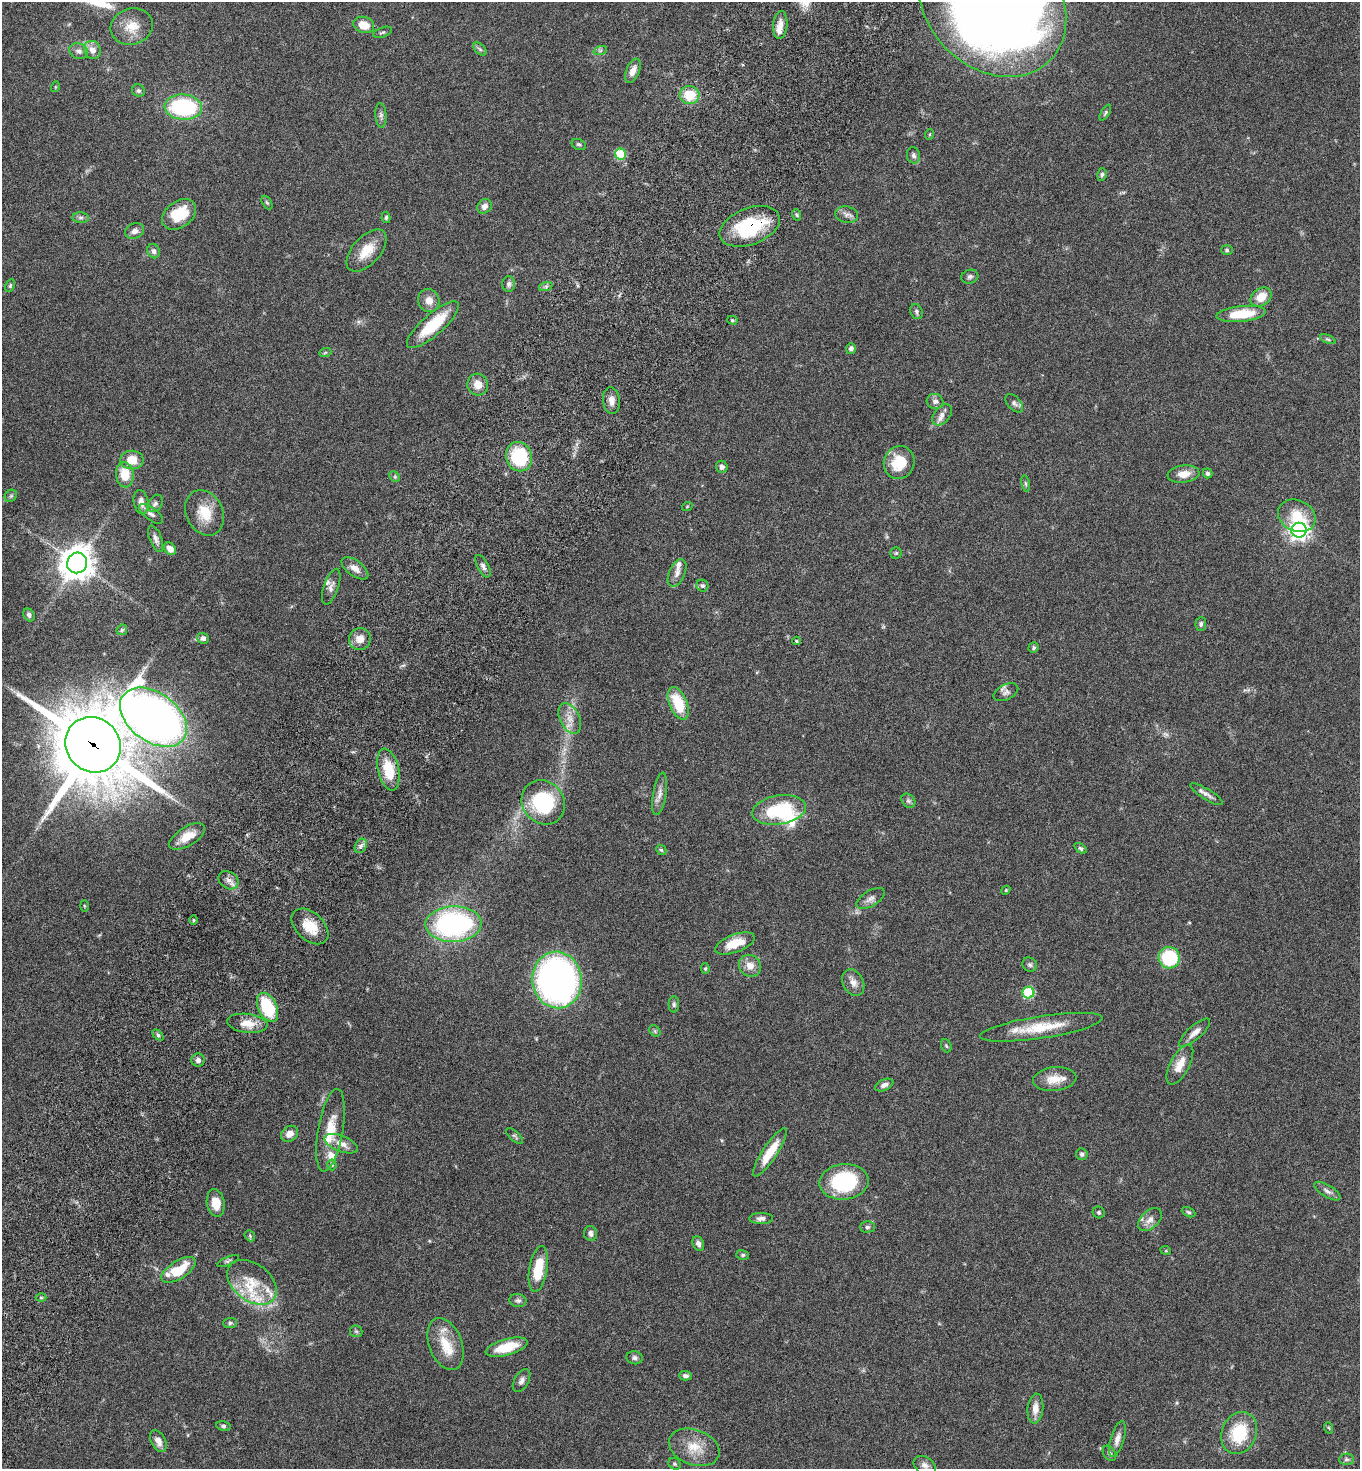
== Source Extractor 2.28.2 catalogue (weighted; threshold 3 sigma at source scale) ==
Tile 7 of 4 x 4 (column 3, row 2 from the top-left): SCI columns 3060-4417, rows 2970-4436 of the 5980 x 5944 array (HDU 1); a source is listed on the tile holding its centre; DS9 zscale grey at full resolution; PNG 1362 x 1471 px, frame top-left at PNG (2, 2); each listed source drawn as its Kron ellipse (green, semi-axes under 4 px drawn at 4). Shown black and unused: <1% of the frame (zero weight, under 5 of 9 exposures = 3% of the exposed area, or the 3 px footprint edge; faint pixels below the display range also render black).
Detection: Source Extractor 2.28.2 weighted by HDU 2 'WHT'; one run over the whole footprint, this tile lists its part. Background 0.0531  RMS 0.003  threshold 0.0124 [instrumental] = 3 sigma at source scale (4.09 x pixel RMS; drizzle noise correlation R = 1.36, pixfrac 0.8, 0.05/0.05 arcsec/px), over >= 5 px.
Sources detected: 180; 1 too faint to see at this stretch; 1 inside a brighter object's white glare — neither listed nor drawn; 8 inside a brighter listed object's ellipse — not listed separately; the other 170 listed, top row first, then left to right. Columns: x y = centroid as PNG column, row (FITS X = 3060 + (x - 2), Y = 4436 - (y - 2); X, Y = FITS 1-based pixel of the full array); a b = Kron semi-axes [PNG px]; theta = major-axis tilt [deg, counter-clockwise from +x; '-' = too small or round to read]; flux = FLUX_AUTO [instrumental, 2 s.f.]
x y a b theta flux
992 3 82 65 -46 390
364 25 10 8 -17 3.8
780 25 14 7 85 2.1
132 27 21 18 16 5.2
383 32 10 5 21 0.54
480 49 8 4 -45 0.55
92 50 9 8 - 2.3
79 51 9 8 - 1.3
600 51 7 4 19 0.52
633 71 13 6 67 2.2
55 87 5 3 - 0.25
138 91 6 6 - 0.64
690 95 10 9 - 6.8
183 107 19 12 -5 28
1105 113 9 4 59 0.48
381 115 12 5 -87 0.86
930 134 5 3 - 0.24
579 145 7 5 -24 0.53
620 154 6 5 - 14
913 155 8 6 -77 0.85
1102 174 6 4 74 0.47
267 202 7 4 -61 0.42
484 206 8 6 52 1.5
179 214 19 13 37 9.1
797 215 6 3 -70 0.38
847 215 11 8 -11 1.3
386 217 5 4 - 0.47
81 218 8 5 -4 0.68
750 226 31 18 21 20
135 231 10 7 19 1.4
1227 250 5 5 - 0.44
154 251 7 6 - 0.89
366 251 25 14 48 5.8
970 277 8 6 17 0.77
509 284 8 6 -90 0.76
10 285 7 4 64 0.38
546 286 7 4 19 0.55
1261 297 11 8 35 4.3
429 300 12 10 -70 2.4
916 312 8 6 -68 0.64
1241 314 25 8 6 9.1
732 320 5 4 - 0.37
433 325 33 10 41 13
1328 339 8 4 -22 0.46
851 348 5 5 - 0.8
325 353 6 4 20 0.35
478 385 11 10 - 2.9
611 401 13 8 -83 1.9
935 401 8 7 - 1.1
1014 403 11 6 -47 0.87
942 415 12 8 48 1.6
519 457 15 13 -68 16
132 460 11 9 -1 4.8
899 463 17 15 66 7.5
722 467 6 5 - 0.85
1208 473 5 4 - 0.62
1183 474 16 8 6 3.1
125 475 12 9 -85 5.8
395 477 6 4 -45 0.41
1025 484 8 4 -80 0.47
11 496 7 5 44 0.52
141 502 12 7 -79 1.8
155 503 9 6 54 0.9
687 507 5 3 - 0.26
205 513 24 18 -63 6.7
151 514 14 6 -37 1.1
1297 516 19 15 -26 7.1
1299 530 7 7 - 150
156 539 14 6 -69 1.2
170 549 7 5 -47 1.8
896 553 6 5 - 0.43
77 563 10 10 - 490
483 566 12 5 -62 1.2
355 568 15 7 -36 2.1
677 573 15 8 67 1.7
702 586 6 5 - 0.64
331 587 19 7 71 1.6
29 615 7 5 -57 0.75
1201 624 7 5 86 0.58
122 630 6 5 - 0.38
203 638 6 5 - 1.2
360 639 11 11 - 2.6
797 641 4 3 - 0.32
1033 648 5 5 - 0.48
1006 692 13 7 26 1.3
678 703 17 9 -67 9.5
153 717 37 24 -36 270
570 718 16 10 -65 2.9
93 745 29 26 -47 2600
388 770 21 10 -77 8.5
660 794 21 6 80 2
1207 794 19 5 -31 1.3
908 801 8 6 -45 0.75
543 802 23 20 -50 23
779 810 27 14 9 18
187 836 20 9 31 4.3
361 846 7 5 60 0.74
1080 848 7 4 -35 0.59
661 850 6 4 -43 0.39
229 880 10 8 -34 1.5
1006 890 5 3 - 0.26
871 899 16 7 32 1.5
84 906 5 3 - 0.27
193 920 4 3 - 0.28
453 924 28 18 2 57
310 926 21 13 -43 5.7
735 943 21 9 21 5.7
1169 958 11 10 - 18
1030 965 8 6 -43 0.64
750 966 11 10 - 2.6
705 969 5 4 - 0.33
557 980 28 24 -82 110
853 982 14 10 -62 2
1028 993 6 6 - 20
674 1004 8 5 90 0.63
267 1007 15 9 -64 15
247 1023 20 9 -7 3.8
1041 1027 62 11 9 10
655 1031 6 5 - 0.49
1195 1033 20 6 41 2.1
158 1035 6 4 -45 0.41
946 1046 7 5 -67 0.4
198 1060 6 6 - 0.85
1180 1064 22 9 62 3.7
1055 1079 22 12 6 4.2
884 1085 10 5 24 1.3
330 1130 42 12 80 7.5
289 1134 9 7 36 2.1
514 1136 10 4 -41 0.54
341 1144 18 8 -21 2.5
770 1152 28 7 57 6.6
1082 1154 6 5 - 0.62
332 1165 5 5 - 0.43
844 1182 24 17 5 22
1327 1191 15 6 -31 1.3
216 1203 14 9 -80 4.2
1099 1212 6 5 - 0.56
1189 1212 7 4 -27 0.46
761 1218 12 5 1 1.2
1150 1220 14 8 42 2
867 1227 7 5 0 0.58
591 1233 7 6 - 1.1
250 1236 6 4 -49 0.44
698 1244 8 5 -67 1.2
1166 1251 5 3 - 0.25
743 1255 6 5 - 0.49
228 1261 12 4 23 0.65
538 1269 23 9 81 8.6
179 1270 19 9 32 8.3
252 1282 28 18 -38 9
41 1297 5 3 - 0.28
518 1301 8 6 -9 0.79
230 1323 7 5 1 0.56
356 1331 6 6 - 0.5
446 1344 27 16 -69 7
506 1347 21 8 15 7.9
635 1358 8 6 -15 0.81
685 1376 6 4 -2 0.8
522 1380 12 7 59 1.1
1035 1409 15 8 84 2.6
223 1426 7 5 -13 0.61
1329 1428 6 3 -71 0.32
1239 1433 21 17 66 12
1117 1439 18 6 73 1.9
158 1441 12 7 -62 2
694 1447 26 17 -20 6.1
1109 1453 8 6 -56 0.72
1346 1459 7 5 1 0.65
675 1464 6 5 - 0.47
925 1465 12 8 -32 1.4
Overlapping masked pixels (flux is a lower limit): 2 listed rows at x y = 750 226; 93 745
Isophote crosses this tile's border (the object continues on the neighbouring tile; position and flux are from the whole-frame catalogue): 1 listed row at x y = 992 3